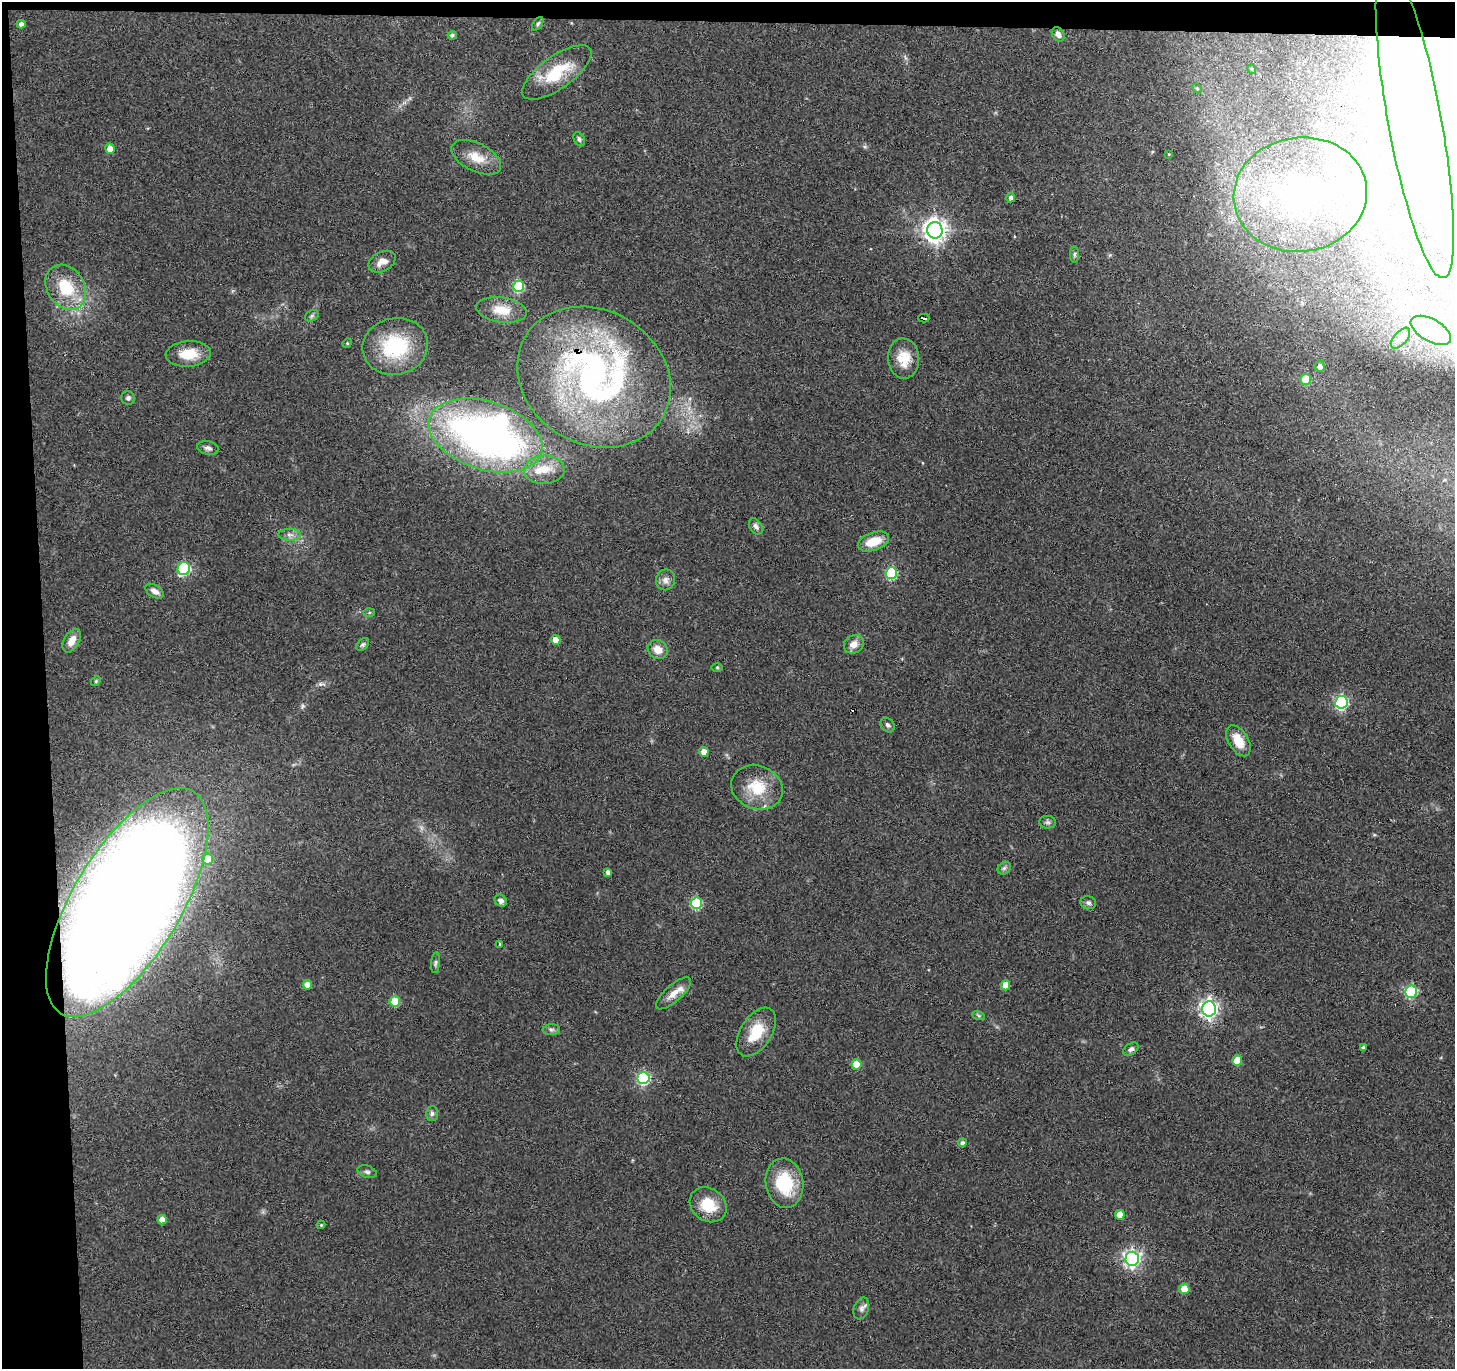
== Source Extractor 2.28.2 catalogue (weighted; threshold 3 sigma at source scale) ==
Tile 1 of 3 x 3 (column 1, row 1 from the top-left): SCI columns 1-1453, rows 2848-4214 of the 4358 x 4328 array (HDU 1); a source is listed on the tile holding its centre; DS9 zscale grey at full resolution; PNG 1457 x 1371 px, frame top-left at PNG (2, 2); each listed source drawn as its Kron ellipse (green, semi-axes under 4 px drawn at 4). Shown black and unused: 5% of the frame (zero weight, under 3 of 4 exposures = <1% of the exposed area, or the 3 px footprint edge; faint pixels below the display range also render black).
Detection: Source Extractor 2.28.2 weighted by HDU 2 'WHT'; one run over the whole footprint, this tile lists its part. Background 0.0648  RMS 0.0075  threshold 0.0337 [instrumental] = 3 sigma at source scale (4.5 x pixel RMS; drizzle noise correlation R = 1.50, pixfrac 1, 0.05/0.05 arcsec/px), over >= 5 px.
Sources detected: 108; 10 inside a brighter object's white glare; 1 cosmic-ray / hot-pixel residue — neither listed nor drawn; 7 inside a brighter listed object's ellipse — not listed separately; the other 90 listed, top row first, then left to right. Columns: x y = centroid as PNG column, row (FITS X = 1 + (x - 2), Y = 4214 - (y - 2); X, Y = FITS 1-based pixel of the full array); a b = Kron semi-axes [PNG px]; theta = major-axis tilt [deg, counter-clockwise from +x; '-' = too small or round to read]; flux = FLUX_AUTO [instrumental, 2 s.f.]
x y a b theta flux
21 24 4 4 - 3.1
538 24 7 4 54 1.5
1058 34 8 5 -58 3.4
452 35 4 4 - 1.9
1252 69 5 3 - 0.55
557 72 41 16 35 31
1197 88 5 4 - 0.77
1415 121 160 26 -80 130
579 139 7 5 -64 1.6
110 149 5 4 - 8
1169 154 4 2 - 0.5
476 157 27 14 -26 14
1300 195 67 57 8 160
1011 198 4 4 - 2.5
935 230 8 7 - 570
1075 254 8 4 90 1.5
382 262 14 9 28 6.5
519 286 5 5 - 55
66 287 24 18 -57 29
502 310 25 12 -8 14
312 316 7 5 32 1.6
924 318 5 3 - 21
1431 330 22 11 -29 15
1400 338 12 6 48 4.5
347 343 5 4 - 0.88
395 346 33 28 12 56
188 354 22 12 4 16
904 358 20 15 -87 14
1320 366 6 5 - 4.2
594 377 80 67 -31 250
1305 379 5 5 - 21
128 398 7 6 - 2
485 435 59 34 -17 360
208 448 11 6 -11 2.7
544 470 20 14 2 13
756 526 9 6 -57 2.8
290 535 11 6 -1 3.2
873 541 16 9 19 16
184 569 6 6 - 81
891 573 6 5 - 56
666 580 10 9 - 3.9
155 591 10 6 -32 4
369 612 5 4 - 0.97
556 640 5 4 - 9.5
72 641 13 7 59 7.7
854 644 10 9 - 6.1
363 645 7 5 48 1.5
658 650 10 9 - 7.3
717 667 6 4 0 0.9
96 681 5 4 - 0.91
1341 702 6 6 - 120
888 725 8 6 -45 1.8
1238 741 17 10 -59 13
704 752 5 4 - 7.6
757 787 26 21 -20 24
1048 822 8 6 -2 1.9
208 859 5 5 - 16
1004 868 7 5 44 1.7
608 872 4 4 - 3.1
501 901 6 5 - 2.7
127 903 129 54 59 1900
696 903 6 5 - 55
1088 903 8 6 -16 2.2
500 944 3 3 - 0.71
435 963 10 4 85 1.7
307 985 5 4 - 7.8
1006 985 5 4 - 11
1411 992 6 6 - 68
673 993 22 8 42 7.4
395 1001 5 5 - 23
1209 1009 7 7 - 300
978 1015 6 4 -20 1.1
551 1030 9 5 4 1.8
756 1032 27 15 57 21
1363 1047 4 3 - 1.7
1131 1049 8 5 35 2.3
1237 1061 5 5 - 13
857 1064 5 5 - 18
643 1078 6 6 - 95
432 1114 7 6 - 2.1
962 1143 4 4 - 2.3
367 1172 10 6 -18 2.1
784 1183 25 19 -82 35
708 1205 19 16 -39 22
1120 1215 5 4 - 11
162 1220 5 4 - 8.1
321 1225 4 3 - 0.76
1132 1259 7 6 - 250
1184 1289 5 5 - 12
861 1309 11 7 69 3.2
Overlapping masked pixels (flux is a lower limit): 3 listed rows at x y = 924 318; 594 377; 127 903